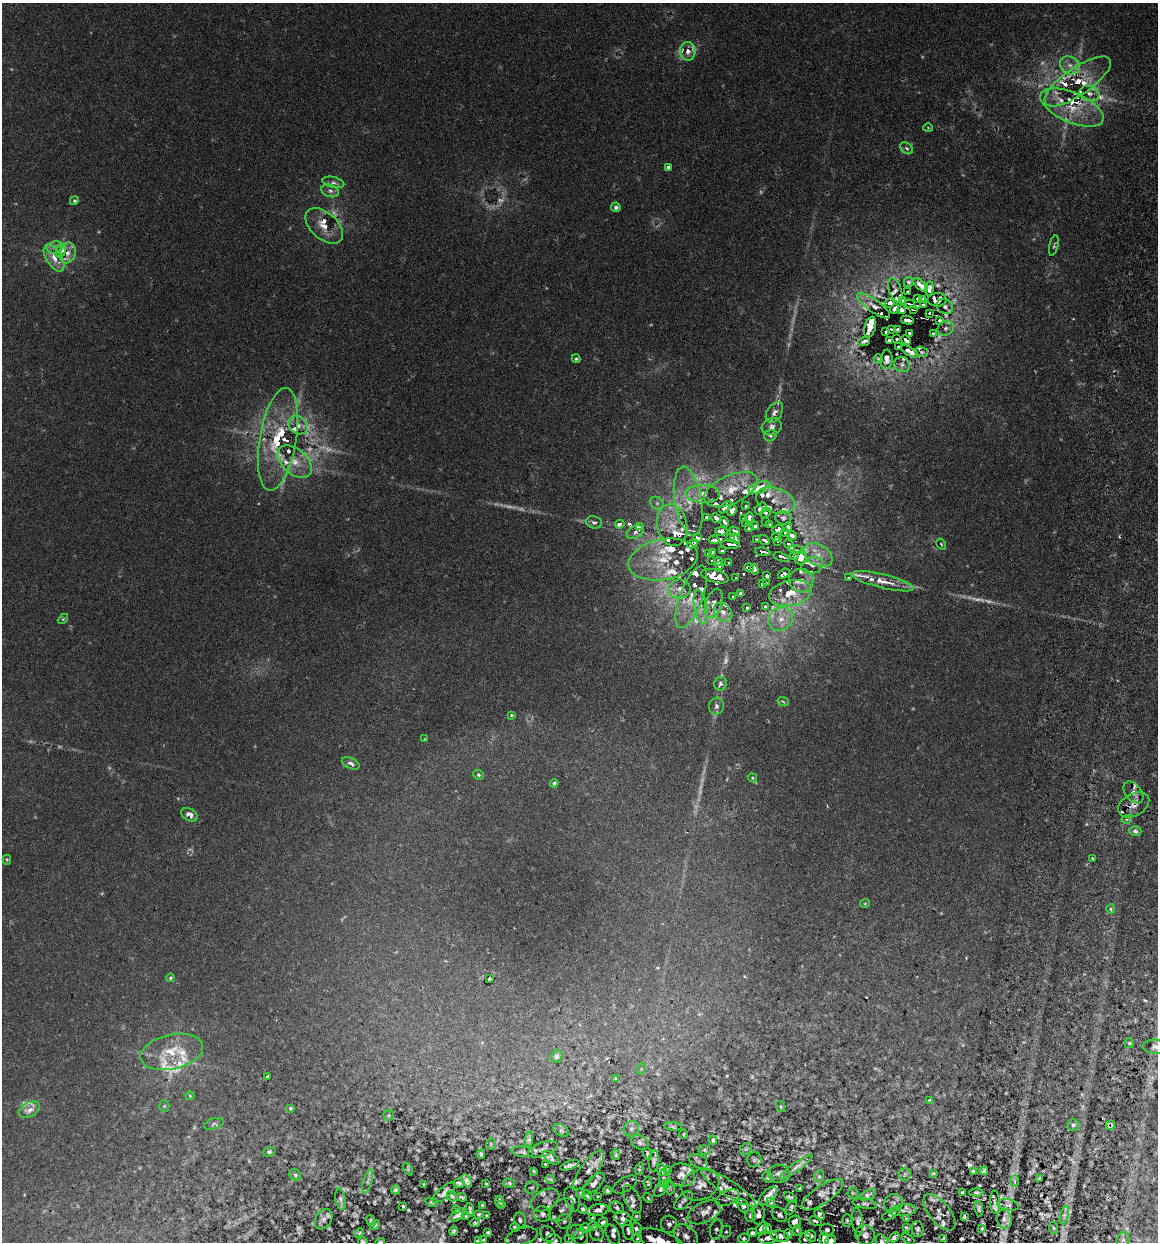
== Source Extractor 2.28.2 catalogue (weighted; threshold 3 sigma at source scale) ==
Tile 10 of 4 x 4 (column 2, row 3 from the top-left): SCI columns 1333-2488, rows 1255-2494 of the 5096 x 4990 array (HDU 1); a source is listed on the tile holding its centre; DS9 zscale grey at full resolution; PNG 1160 x 1244 px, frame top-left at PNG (2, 3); each listed source drawn as its Kron ellipse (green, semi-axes under 4 px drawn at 4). Shown black and unused: <1% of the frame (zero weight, under 3 of 6 exposures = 3% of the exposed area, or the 3 px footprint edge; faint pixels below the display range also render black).
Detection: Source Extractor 2.28.2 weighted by HDU 2 'WHT'; one run over the whole footprint, this tile lists its part. Background 0.0297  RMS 0.0032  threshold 0.0131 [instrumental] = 3 sigma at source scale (4.09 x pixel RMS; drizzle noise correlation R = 1.36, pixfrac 0.8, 0.05/0.05 arcsec/px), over >= 5 px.
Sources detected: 588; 104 too faint to see at this stretch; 11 cosmic-ray / hot-pixel residue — neither listed nor drawn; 112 inside a brighter listed object's ellipse — not listed separately; the other 361 listed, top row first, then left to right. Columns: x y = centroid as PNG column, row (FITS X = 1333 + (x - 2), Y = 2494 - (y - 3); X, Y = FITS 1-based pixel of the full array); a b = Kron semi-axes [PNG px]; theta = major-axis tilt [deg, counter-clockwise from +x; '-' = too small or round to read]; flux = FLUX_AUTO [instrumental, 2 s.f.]
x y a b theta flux
688 51 9 7 -87 2.3
1070 65 10 8 -34 2.3
1078 81 39 13 35 9.6
1089 93 10 7 -20 1.7
1072 108 34 15 -23 11
928 128 5 3 - 0.26
907 148 7 5 -40 0.66
669 167 4 4 - 1.4
333 182 11 5 -13 1.1
330 191 9 6 -19 1.1
74 201 4 4 - 0.54
616 207 4 4 - 1
324 226 22 13 -41 4.8
1054 246 10 4 78 0.6
55 247 8 6 10 1.2
61 251 7 4 72 5.1
67 253 10 8 73 2.1
54 258 15 7 -58 2.9
909 282 5 4 - 0.49
921 285 9 4 -43 1.7
929 289 7 3 81 0.95
895 290 13 6 -72 0.91
908 292 3 3 - 0.43
917 299 3 2 - 0.38
902 300 4 3 - 0.78
923 300 4 3 - 0.78
937 300 9 6 0 1.6
890 303 5 4 - 0.74
910 304 5 2 - 0.46
923 305 3 3 - 0.56
874 306 20 6 -36 2.1
918 306 3 2 - 0.28
945 307 8 7 - 0.87
894 309 5 3 - 1.4
901 310 4 4 - 2.1
913 310 3 2 - 0.27
929 313 3 2 - 0.42
907 320 6 3 -12 5.3
939 320 3 3 - 0.37
870 327 10 5 74 2.1
946 328 8 7 - 0.88
891 329 3 2 - 0.5
897 329 3 3 - 1.3
886 332 3 3 - 0.75
910 333 4 3 - 0.84
933 333 4 2 - 0.35
897 339 3 2 - 0.46
906 340 5 3 - 1
864 341 6 3 20 0.64
889 341 4 3 - 1.2
898 347 3 3 - 0.52
910 352 10 4 -31 1.3
922 352 6 5 - 0.53
576 359 4 4 - 0.47
878 359 4 3 - 0.39
887 359 10 6 84 1.3
902 364 8 7 - 1.3
774 412 11 7 57 1.5
298 425 10 8 -35 2.2
772 427 10 8 19 1.4
771 436 6 5 - 0.62
278 439 52 18 80 23
295 462 20 12 -41 5.5
759 488 11 5 20 4.7
731 489 28 14 24 7.6
703 494 17 9 -2 3.3
688 501 35 13 -81 8.6
775 501 20 12 -18 4.4
657 503 7 5 -46 0.76
746 506 3 3 - 0.5
725 507 7 4 44 2.2
761 509 7 5 45 3.1
732 510 5 4 - 2.7
765 513 5 3 - 0.78
749 517 5 3 - 3.2
706 518 4 3 - 1.1
716 518 5 3 - 3
783 518 8 6 -13 0.89
743 519 3 3 - 1.5
594 522 8 6 -14 0.86
724 522 5 3 - 6.4
765 522 3 3 - 0.64
620 524 5 4 - 1.5
746 524 4 3 - 2.3
769 524 4 3 - 1.3
672 525 21 15 -79 6.2
754 526 4 3 - 2.7
639 527 3 3 - 9.9
787 527 4 3 - 0.78
749 528 4 3 - 3.9
778 529 6 4 20 2.1
721 531 6 4 1 5.9
735 531 6 3 -36 3.1
635 532 9 6 29 1.1
785 533 4 4 - 0.29
792 535 5 3 - 0.81
731 537 3 3 - 2.5
697 538 4 3 - 1.1
776 538 4 3 - 2.2
735 539 5 3 - 1.7
757 539 3 3 - 0.74
714 540 5 3 - 3.8
764 540 6 3 -36 5
778 541 3 3 - 0.9
692 544 5 3 - 4.5
941 544 6 4 -59 0.36
730 545 9 3 -4 11
789 545 6 3 -54 2.5
722 550 3 2 - 0.5
797 550 8 2 -7 0.42
713 552 4 3 - 1.9
763 552 8 3 -7 7.7
708 553 3 3 - 1
818 555 15 10 -32 4.3
794 556 4 3 - 1.3
781 557 8 3 -19 8.8
800 557 7 6 - 2.4
663 560 35 20 11 13
712 561 3 3 - 0.65
718 561 4 3 - 1.9
729 563 3 3 - 1.2
812 565 11 8 20 2.7
719 566 3 3 - 1.7
749 568 5 3 - 2.7
754 569 5 3 - 5.4
784 574 6 4 38 2.2
715 576 14 6 -16 12
767 576 4 3 - 2.6
736 578 3 3 - 1.4
849 578 3 2 - 0.44
801 581 12 12 - 2.9
883 581 31 7 -14 4.8
767 583 4 3 - 1.3
762 584 4 3 - 2.3
680 589 11 9 7 2.4
741 593 4 4 - 4.7
790 593 22 12 12 6.7
691 597 33 11 69 6.6
733 597 3 2 - 0.37
714 604 15 8 71 2
701 607 17 6 -79 2.7
765 607 4 3 - 0.4
747 608 3 2 - 0.33
723 612 10 8 -47 1.7
63 619 6 3 44 0.33
781 619 13 11 35 3.9
720 684 7 6 - 0.93
783 701 5 3 - 0.36
716 706 8 7 - 1.1
511 715 3 3 - 0.34
425 739 4 3 - 0.23
351 763 9 5 -26 1.3
478 775 5 4 - 0.45
752 778 5 4 - 0.38
554 783 4 4 - 0.76
1133 792 12 8 -50 1.7
1134 805 17 11 29 2.6
189 815 9 6 -30 2
1127 819 5 3 - 0.4
1135 831 6 5 - 0.84
1092 858 3 2 - 0.28
7 860 5 4 - 0.38
865 903 5 3 - 0.25
1110 909 5 3 - 0.37
170 978 4 3 - 0.43
489 979 3 3 - 1.4
1129 1043 5 5 - 0.48
1156 1047 12 7 -4 1.7
172 1052 32 17 12 11
557 1056 6 5 - 0.72
641 1069 5 3 - 0.34
267 1076 3 2 - 0.36
615 1079 3 2 - 0.23
190 1096 4 4 - 0.34
929 1100 3 2 - 0.3
164 1106 5 5 - 0.38
781 1107 6 3 -71 0.3
290 1108 4 3 - 0.54
29 1110 11 7 27 2.6
389 1115 6 5 - 0.36
214 1124 10 5 16 0.78
1073 1125 5 5 - 0.67
1110 1125 5 4 - 0.74
673 1126 8 3 -5 0.46
631 1129 8 7 - 1.2
561 1130 8 5 -29 0.65
684 1134 5 3 - 0.29
529 1139 8 4 79 0.76
713 1140 4 4 - 0.61
640 1142 9 6 -30 0.94
491 1144 5 5 - 0.37
543 1149 15 7 19 1.3
746 1149 6 5 - 0.5
705 1150 6 4 -16 0.46
269 1152 6 4 20 0.53
523 1152 11 5 -6 0.79
481 1154 4 3 - 0.57
647 1154 6 3 -75 0.74
616 1155 5 3 - 0.44
551 1158 9 5 -35 0.84
754 1160 7 7 - 0.62
654 1161 11 5 86 0.76
699 1161 10 6 -29 0.95
545 1164 3 2 - 0.24
569 1165 10 4 21 1.1
796 1167 20 4 36 1.4
408 1169 7 4 -64 0.4
639 1169 6 3 72 0.42
589 1170 23 8 54 2.7
662 1170 6 4 -62 1.7
668 1170 4 3 - 0.47
534 1171 3 2 - 0.33
973 1171 4 3 - 0.61
984 1171 4 3 - 0.56
933 1173 3 2 - 0.31
779 1174 11 9 -2 1.4
905 1174 6 6 - 0.63
295 1175 6 5 - 0.56
682 1175 13 11 -16 2.1
819 1176 6 5 - 0.52
768 1177 6 5 - 0.71
664 1178 9 5 86 0.7
550 1179 5 3 - 0.52
1039 1179 3 2 - 0.31
368 1181 12 4 74 1
467 1181 7 4 -59 0.86
1015 1181 6 4 -89 0.57
459 1183 6 4 -5 0.7
509 1183 6 4 -16 0.55
648 1183 6 3 -87 0.42
423 1184 3 2 - 0.23
486 1184 3 2 - 0.26
593 1184 14 6 44 1.6
625 1185 13 6 31 1.1
701 1185 20 15 23 4.5
532 1188 7 6 - 0.62
661 1188 9 5 51 1.3
669 1188 7 5 -64 0.55
729 1188 31 7 -33 4
800 1189 3 3 - 0.38
396 1190 4 4 - 0.64
608 1191 4 3 - 0.64
444 1192 14 5 40 1.3
580 1193 5 4 - 0.42
853 1193 5 5 - 0.52
962 1193 3 2 - 0.43
976 1193 7 3 -1 0.53
587 1195 6 3 -54 0.69
823 1195 24 9 35 2.7
868 1195 9 4 27 0.76
452 1196 6 3 -57 0.46
598 1196 3 2 - 0.28
768 1196 11 6 44 2.2
462 1197 5 3 - 0.47
790 1197 7 4 -31 0.71
648 1198 5 4 - 0.42
728 1198 12 7 27 1.2
340 1199 11 5 -81 0.76
572 1199 13 7 -73 1.7
632 1199 15 7 -63 1.8
545 1200 15 10 30 2
684 1201 11 6 45 1.1
432 1202 6 4 -22 0.51
499 1202 6 2 -89 0.5
771 1202 5 4 - 0.5
995 1202 12 5 -86 0.86
893 1203 9 9 - 1.1
502 1204 3 3 - 0.36
865 1204 12 5 -9 0.77
482 1205 3 2 - 0.31
1008 1205 11 5 -11 0.91
403 1206 3 2 - 0.34
743 1206 7 5 -65 0.93
791 1207 8 4 65 0.67
617 1208 7 5 -34 0.77
583 1209 5 4 - 0.62
979 1209 8 3 -83 0.73
456 1210 4 3 - 0.29
470 1210 7 3 -84 0.56
562 1210 14 9 40 2.2
598 1210 10 6 9 1.3
903 1210 13 5 6 1.2
704 1212 18 10 26 3.1
939 1212 22 10 -51 2.2
479 1214 4 3 - 0.38
542 1214 8 7 - 1.2
758 1214 10 6 85 1.2
820 1214 6 4 -56 0.76
891 1214 10 4 29 0.61
458 1215 9 4 41 0.96
779 1215 8 6 -43 1
1064 1215 9 4 77 0.92
466 1216 3 2 - 0.28
487 1216 3 3 - 0.34
636 1216 3 3 - 0.36
750 1216 6 5 - 0.72
964 1217 4 3 - 0.48
592 1218 4 3 - 0.35
324 1219 11 8 59 1.3
623 1219 9 6 -28 1.3
906 1219 4 3 - 0.4
1004 1219 9 7 -78 1.5
520 1220 7 6 - 0.77
847 1220 6 5 - 0.59
371 1221 6 3 -68 0.48
564 1221 7 6 - 0.82
815 1221 6 3 -21 0.58
603 1222 5 4 - 0.72
795 1222 7 6 - 1.6
858 1222 14 5 -83 0.92
475 1223 5 3 - 0.43
669 1224 8 8 - 1.2
375 1225 5 3 - 0.47
593 1226 5 4 - 0.61
515 1227 4 3 - 0.52
906 1227 3 3 - 0.39
585 1228 4 4 - 0.55
762 1228 7 4 50 1.1
767 1228 5 3 - 0.37
982 1228 3 2 - 0.31
1054 1228 6 3 -70 0.37
636 1229 6 6 - 0.76
917 1229 8 6 -87 0.82
628 1230 10 5 -85 1.3
716 1230 10 6 78 1.2
797 1230 5 4 - 0.51
827 1230 7 6 - 0.77
453 1231 4 3 - 0.56
488 1232 4 3 - 0.48
576 1232 9 7 15 1.1
726 1232 6 5 - 0.58
359 1233 5 4 - 0.35
597 1233 8 6 -59 1
752 1233 5 4 - 0.65
548 1234 9 7 -51 1.3
613 1234 11 6 -65 1.2
788 1234 5 4 - 0.66
865 1235 10 9 - 2.1
686 1236 14 9 -42 2.7
780 1236 9 5 -12 1.6
811 1236 6 5 - 0.77
521 1237 17 8 16 1.9
581 1237 8 7 - 0.94
894 1237 6 4 45 0.86
569 1238 3 2 - 0.2
638 1238 4 3 - 0.52
744 1238 6 4 12 0.61
768 1238 10 6 6 1.8
944 1238 4 3 - 0.46
805 1239 6 6 - 0.8
824 1239 7 4 85 1.6
908 1239 7 4 -37 0.51
484 1240 3 3 - 0.37
554 1240 8 6 -16 1.1
1123 1240 8 6 68 1
478 1241 4 3 - 0.49
661 1241 24 10 -22 6.1
831 1241 6 5 - 1.4
363 1242 5 3 - 0.61
380 1242 5 4 - 0.59
882 1242 8 5 -65 0.92
Overlapping masked pixels (flux is a lower limit): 12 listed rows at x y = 54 258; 901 310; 764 540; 692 544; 794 556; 749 568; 754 569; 715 576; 1134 805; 1110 1125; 662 1170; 729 1188
Isophote crosses this tile's border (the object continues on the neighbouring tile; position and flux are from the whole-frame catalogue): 7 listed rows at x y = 1156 1047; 554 1240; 661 1241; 831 1241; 363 1242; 380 1242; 882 1242